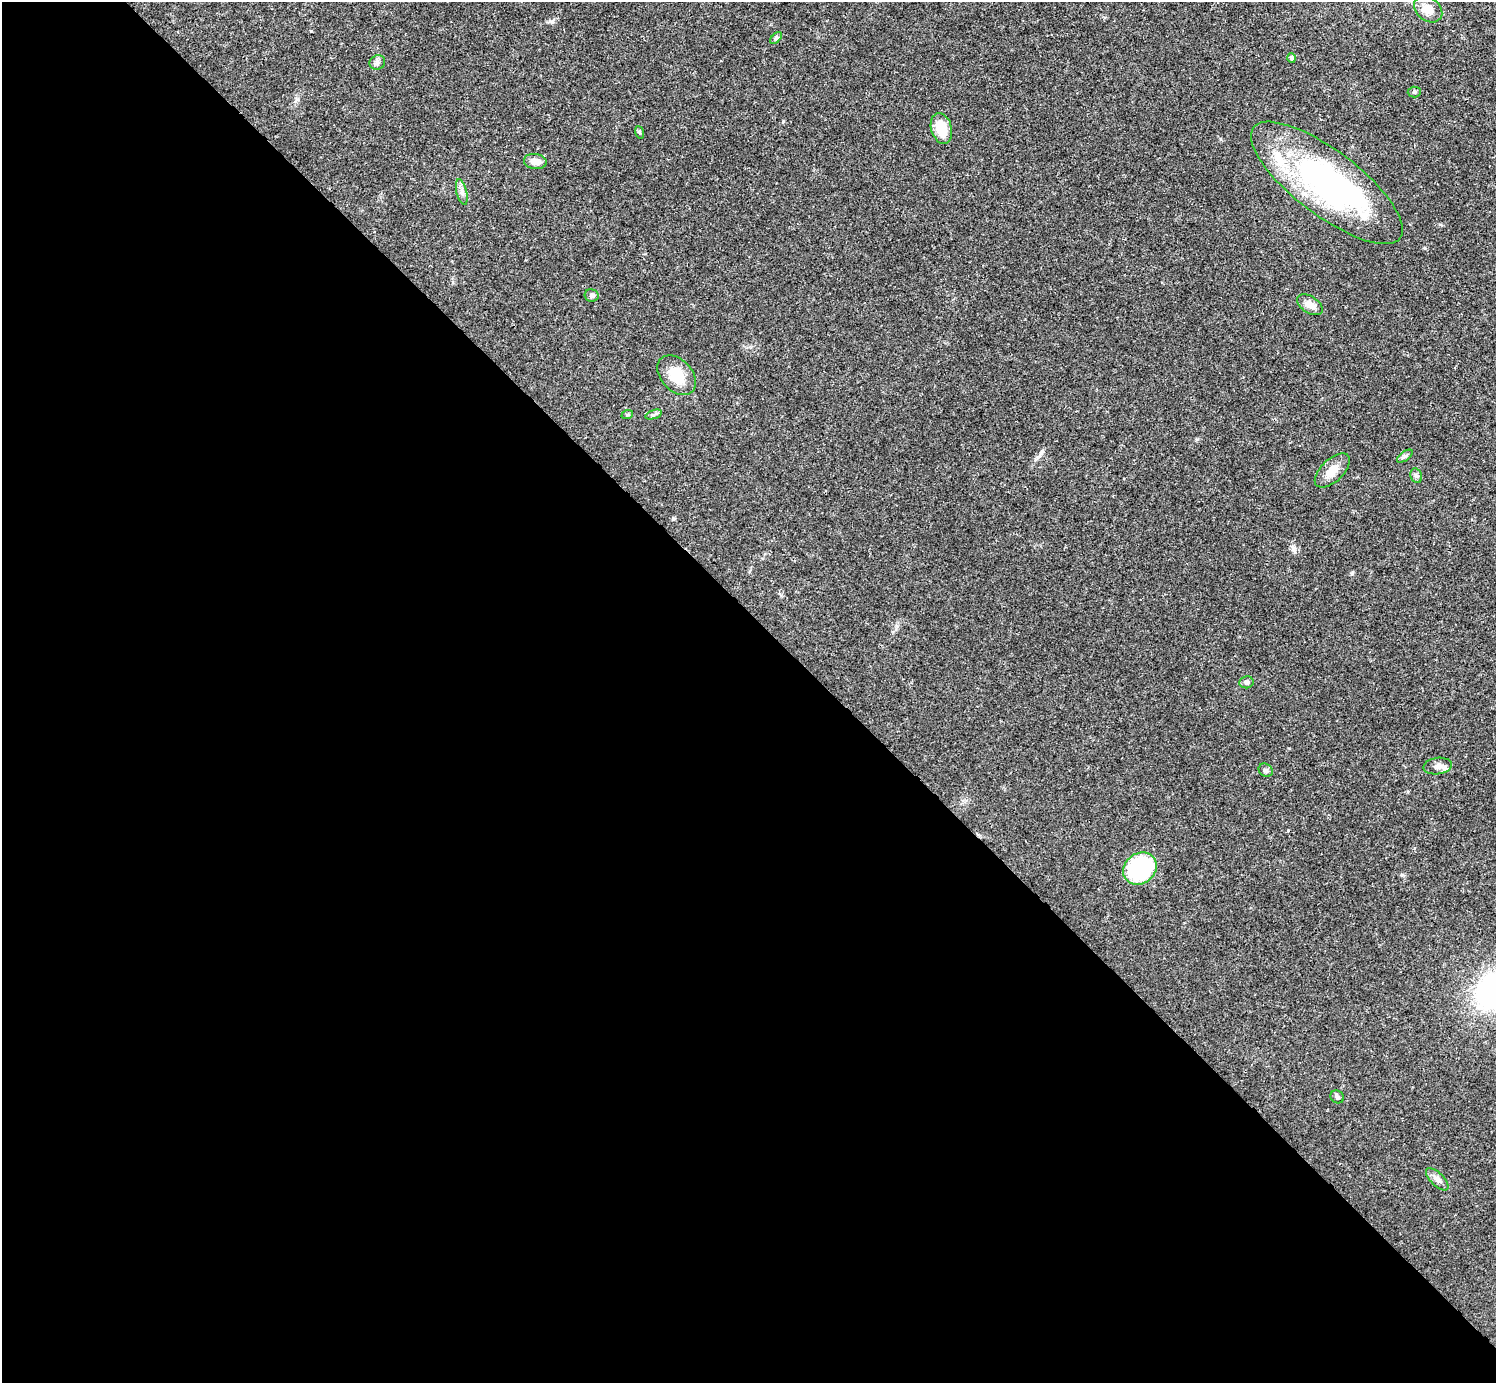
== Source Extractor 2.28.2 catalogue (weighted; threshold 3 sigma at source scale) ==
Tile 9 of 4 x 4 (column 1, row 3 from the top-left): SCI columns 2-1495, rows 1539-2919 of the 5981 x 5981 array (HDU 1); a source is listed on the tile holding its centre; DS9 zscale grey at full resolution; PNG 1498 x 1385 px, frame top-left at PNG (2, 2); each listed source drawn as its Kron ellipse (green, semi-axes under 4 px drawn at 4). Shown black and unused: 55% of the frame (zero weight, under 3 of 4 exposures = <1% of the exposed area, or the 3 px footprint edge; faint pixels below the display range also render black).
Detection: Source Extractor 2.28.2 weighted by HDU 2 'WHT'; one run over the whole footprint, this tile lists its part. Background 0.021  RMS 0.0022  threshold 0.01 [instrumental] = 3 sigma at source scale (4.5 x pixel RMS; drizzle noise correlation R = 1.50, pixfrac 1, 0.05/0.05 arcsec/px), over >= 5 px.
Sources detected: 29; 4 inside a brighter object's white glare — neither listed nor drawn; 1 inside a brighter listed object's ellipse — not listed separately; the other 24 listed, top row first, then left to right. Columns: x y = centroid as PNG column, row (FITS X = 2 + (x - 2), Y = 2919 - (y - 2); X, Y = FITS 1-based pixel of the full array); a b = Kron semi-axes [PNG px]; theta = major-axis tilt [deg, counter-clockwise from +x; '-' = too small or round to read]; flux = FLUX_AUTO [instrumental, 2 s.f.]
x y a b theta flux
1428 9 15 11 -38 2.9
776 38 7 4 46 0.42
1291 58 5 4 - 0.5
377 62 8 7 - 0.67
1414 92 6 5 - 0.39
941 128 16 10 -73 5.2
639 132 6 4 -71 0.29
535 161 11 7 -8 2.1
1327 183 92 32 -37 55
462 192 13 5 -76 0.92
592 295 7 6 - 0.61
1310 305 14 8 -32 1.9
677 375 23 15 -47 5.3
627 415 6 4 19 0.3
653 415 8 4 19 0.43
1405 456 9 4 35 0.51
1332 470 21 11 43 3.1
1416 476 7 5 -70 0.53
1246 682 7 6 - 0.55
1438 766 14 8 8 1.6
1266 770 7 6 - 0.58
1140 869 18 15 39 24
1337 1097 7 6 - 0.48
1437 1179 14 6 -44 1.1
Unlisted compact peaks at least as high as the median listed source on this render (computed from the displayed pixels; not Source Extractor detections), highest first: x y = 673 518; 552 22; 1425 248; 1352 573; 1293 549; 783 121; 1197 439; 1402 875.